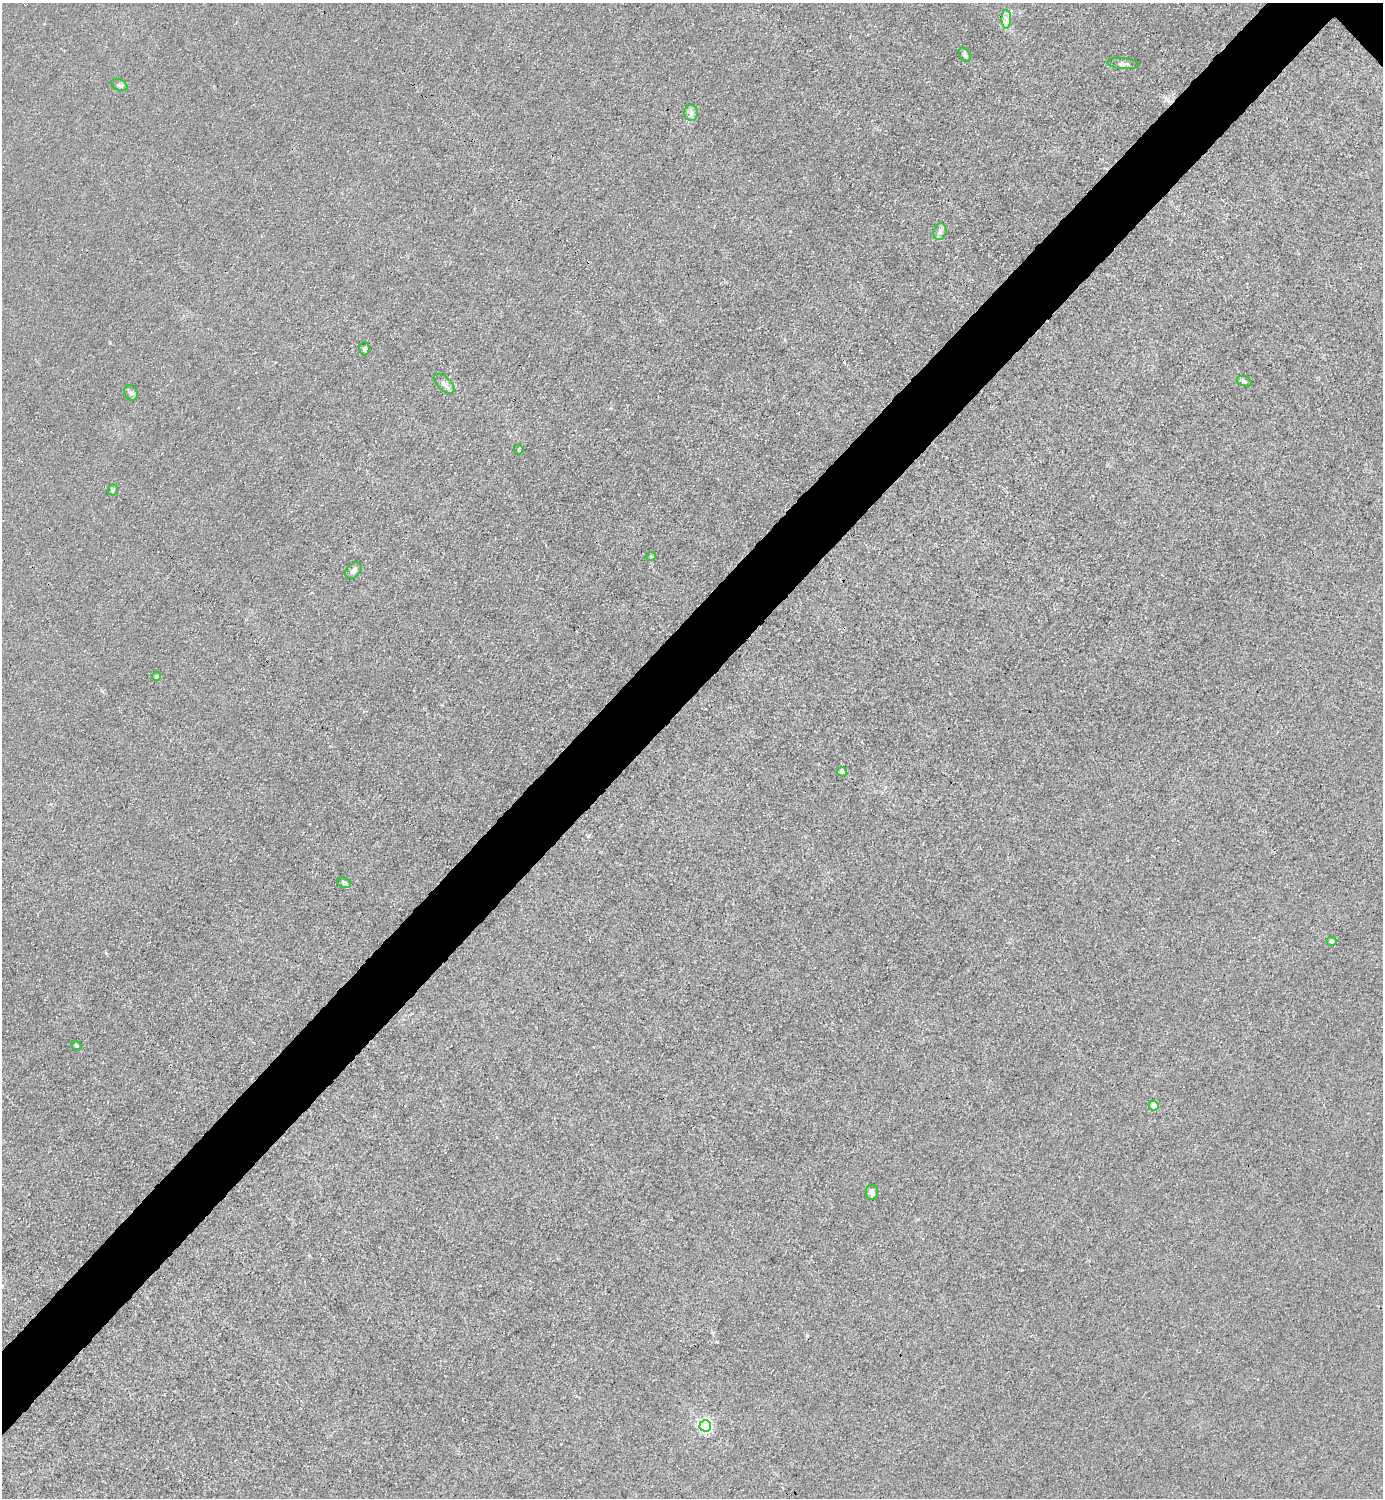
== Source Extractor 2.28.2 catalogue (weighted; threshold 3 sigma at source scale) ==
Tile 7 of 4 x 4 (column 3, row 2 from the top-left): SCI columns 3065-4445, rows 2993-4488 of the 5985 x 5985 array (HDU 1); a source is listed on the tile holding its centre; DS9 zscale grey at full resolution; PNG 1385 x 1500 px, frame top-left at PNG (2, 3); each listed source drawn as its Kron ellipse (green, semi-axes under 4 px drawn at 4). Shown black and unused: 5% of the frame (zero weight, under 3 of 4 exposures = <1% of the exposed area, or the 3 px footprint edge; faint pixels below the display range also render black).
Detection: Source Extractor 2.28.2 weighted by HDU 2 'WHT'; one run over the whole footprint, this tile lists its part. Background 0.0211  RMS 0.0061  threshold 0.0276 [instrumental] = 3 sigma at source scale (4.5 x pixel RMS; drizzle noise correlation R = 1.50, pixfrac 1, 0.05/0.05 arcsec/px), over >= 5 px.
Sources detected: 23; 1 cosmic-ray / hot-pixel residue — neither listed nor drawn; the other 22 listed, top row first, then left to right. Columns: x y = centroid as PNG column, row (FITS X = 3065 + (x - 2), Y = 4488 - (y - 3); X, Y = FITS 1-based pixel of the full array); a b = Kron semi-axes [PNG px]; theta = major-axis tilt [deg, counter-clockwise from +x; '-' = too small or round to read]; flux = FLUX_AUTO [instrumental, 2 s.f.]
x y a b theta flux
1006 19 9 4 89 2.6
965 55 8 5 -60 1.3
1123 64 16 5 -5 2.1
119 85 8 5 -26 1.4
691 113 8 6 -89 2.4
940 232 8 6 72 2.2
364 349 7 5 89 1
1244 381 8 5 -19 1.2
444 384 13 6 -45 2.9
131 393 8 6 -61 1.7
519 449 5 4 - 1.3
113 490 5 5 - 0.93
651 556 5 3 - 0.65
353 571 9 6 47 2.5
156 677 4 4 - 1.6
842 772 5 4 - 3.8
344 883 7 5 -25 1.6
1332 941 5 4 - 1.2
76 1045 5 4 - 1.2
1154 1106 5 5 - 4.8
872 1192 8 6 -85 2.2
705 1426 5 5 - 130